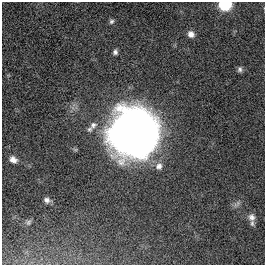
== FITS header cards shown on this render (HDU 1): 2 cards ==
NAXIS1  =                  263
NAXIS2  =                  263

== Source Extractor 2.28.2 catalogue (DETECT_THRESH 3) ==
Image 263 x 263 px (HDU 1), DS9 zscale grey, 1 PNG px = 1 image px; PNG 267 x 267 px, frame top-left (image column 1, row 263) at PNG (2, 2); no overlay
Background 0.0122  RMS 0.034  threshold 0.101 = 3 sigma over >= 5 px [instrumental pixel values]
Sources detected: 12; all 12 listed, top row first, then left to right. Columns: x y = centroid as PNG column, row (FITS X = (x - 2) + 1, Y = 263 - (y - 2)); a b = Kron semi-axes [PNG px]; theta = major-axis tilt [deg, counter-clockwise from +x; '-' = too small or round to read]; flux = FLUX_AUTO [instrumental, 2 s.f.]
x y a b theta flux
225 4 7 6 - 220
111 21 7 6 - 5.2
191 34 8 7 - 13
115 52 7 6 - 6.2
240 69 7 6 - 5.9
93 125 12 9 48 14
135 132 32 31 - 3100
13 160 10 7 -32 13
159 166 10 9 - 12
47 200 7 6 - 8.2
251 217 11 9 -71 13
28 222 8 5 52 4.8
At the frame edge (FLAGS 8, measured only in part): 1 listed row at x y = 225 4